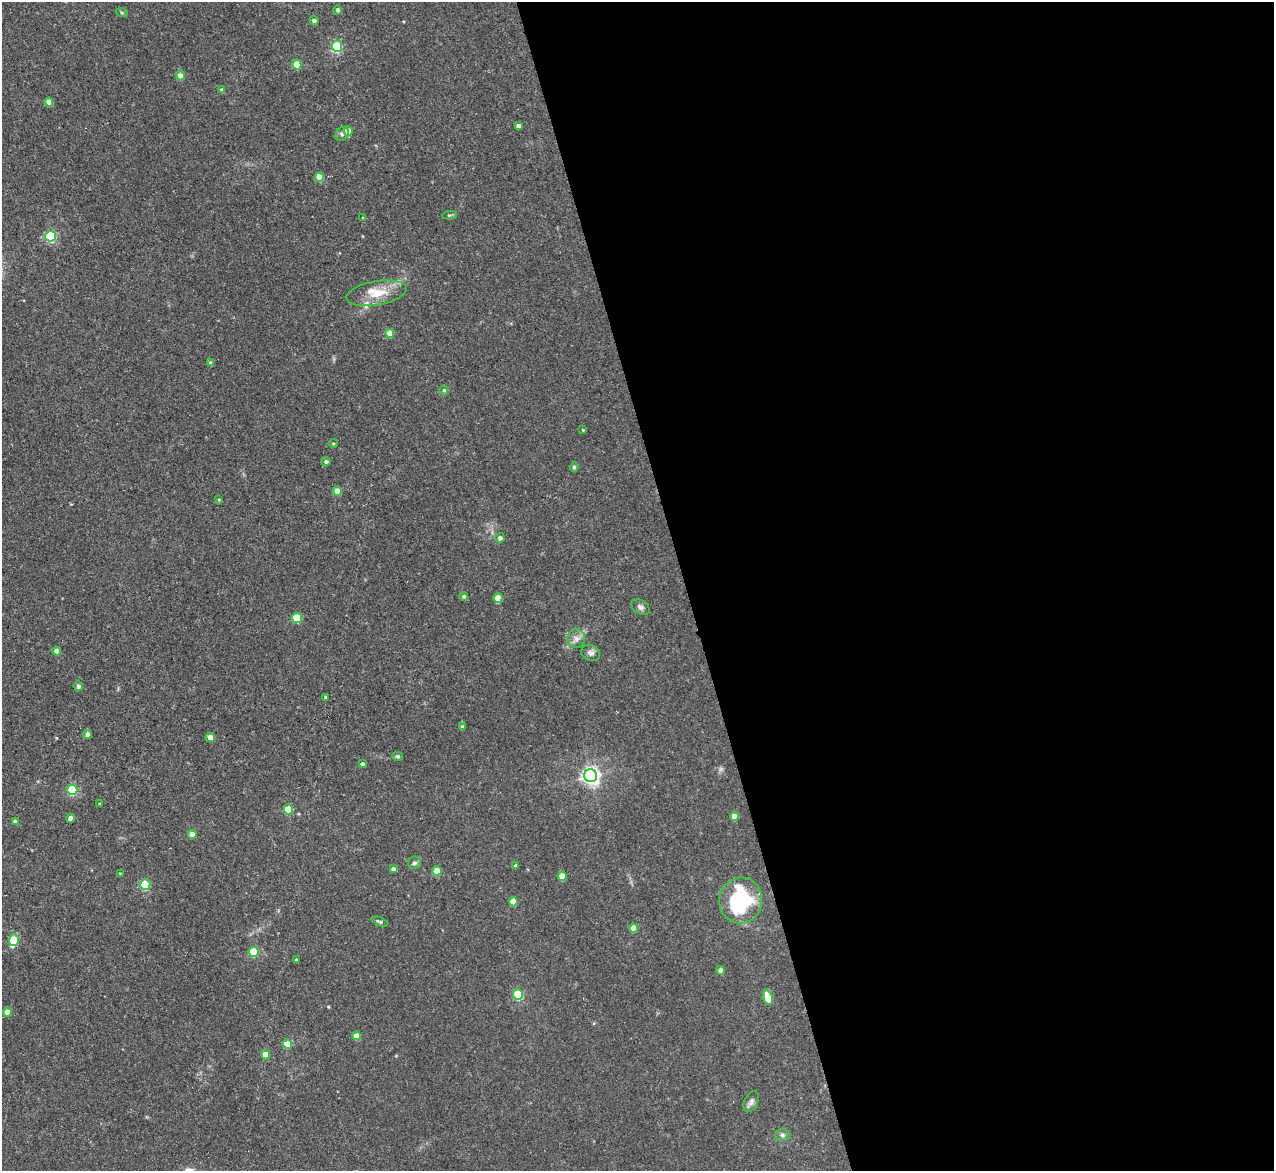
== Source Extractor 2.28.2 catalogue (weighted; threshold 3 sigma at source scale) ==
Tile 8 of 4 x 4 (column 4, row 2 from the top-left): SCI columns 3823-5094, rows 2471-3639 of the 5154 x 5095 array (HDU 1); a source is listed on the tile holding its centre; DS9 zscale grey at full resolution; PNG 1276 x 1173 px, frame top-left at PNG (2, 2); each listed source drawn as its Kron ellipse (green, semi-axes under 4 px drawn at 4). Shown black and unused: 46% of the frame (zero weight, under 3 of 5 exposures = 3% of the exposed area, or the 3 px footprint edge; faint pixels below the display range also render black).
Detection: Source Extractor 2.28.2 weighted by HDU 2 'WHT'; one run over the whole footprint, this tile lists its part. Background 0.0273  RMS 0.005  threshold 0.0226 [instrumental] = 3 sigma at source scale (4.5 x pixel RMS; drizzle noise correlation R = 1.50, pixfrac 1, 0.05/0.05 arcsec/px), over >= 5 px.
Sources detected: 73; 2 inside a brighter listed object's ellipse — not listed separately; the other 71 listed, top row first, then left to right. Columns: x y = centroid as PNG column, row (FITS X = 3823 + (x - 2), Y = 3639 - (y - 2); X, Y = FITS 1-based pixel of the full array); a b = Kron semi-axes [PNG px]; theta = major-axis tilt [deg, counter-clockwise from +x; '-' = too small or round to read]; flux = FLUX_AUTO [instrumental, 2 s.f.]
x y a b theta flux
338 10 5 4 - 1.3
122 13 6 4 -19 0.6
314 20 4 4 - 2
337 46 5 5 - 38
297 65 5 4 - 12
180 76 5 4 - 5.2
222 90 4 4 - 1.4
49 102 4 4 - 6.7
518 126 4 4 - 2.3
348 131 5 4 - 8.3
342 134 7 6 - 1.3
319 177 5 4 - 8.9
449 215 7 3 4 0.66
363 218 4 3 - 0.4
51 236 5 5 - 49
376 293 30 12 10 10
390 333 4 4 - 7.9
211 363 4 4 - 1.6
444 390 5 4 - 0.54
583 430 3 3 - 0.5
333 443 5 3 - 0.43
326 462 4 4 - 1.7
574 467 5 4 - 1.1
337 491 5 4 - 5.6
219 499 4 3 - 0.43
500 538 4 4 - 1.7
464 596 4 4 - 1.1
498 598 5 4 - 8.5
640 607 10 6 -32 1.7
297 618 5 5 - 21
576 639 9 9 - 2.6
57 651 4 4 - 4.2
591 653 10 7 -29 1.7
78 686 5 4 - 1.7
325 697 3 3 - 0.65
462 727 4 4 - 1.6
87 734 4 4 - 2.3
210 738 5 4 - 3.6
398 756 5 4 - 0.75
362 764 4 3 - 1.8
591 776 6 6 - 200
72 790 5 5 - 38
100 804 4 3 - 0.49
289 809 5 5 - 17
734 816 4 4 - 5.5
70 818 4 4 - 3.3
15 821 4 3 - 1.7
192 834 4 4 - 5.7
415 863 6 6 - 1.2
516 865 4 3 - 1.1
393 869 4 4 - 1.7
437 871 4 4 - 12
120 873 3 2 - 0.35
562 876 4 4 - 8
145 885 5 5 - 26
741 900 23 21 76 42
513 902 4 4 - 8.6
380 922 8 3 -23 1
634 928 4 4 - 6.1
14 940 6 5 - 20
254 952 5 5 - 22
296 960 3 3 - 0.65
720 970 4 4 - 3.3
518 995 5 5 - 29
768 998 7 4 -73 11
7 1012 4 4 - 5.1
356 1036 4 4 - 5.9
287 1044 5 4 - 11
266 1055 5 4 - 8.6
751 1102 11 7 63 1.9
782 1135 7 6 - 1.2